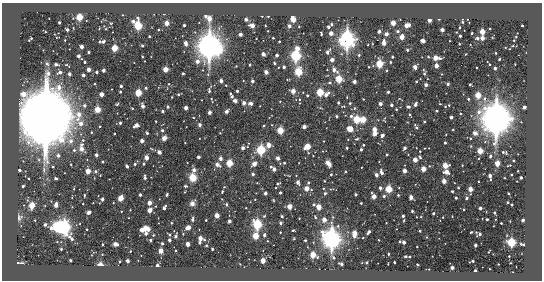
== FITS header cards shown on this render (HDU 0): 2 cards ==
NAXIS1  =                  540 / length of data axis 1
NAXIS2  =                  278 / length of data axis 2

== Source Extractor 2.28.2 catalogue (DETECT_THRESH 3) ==
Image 540 x 278 px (HDU 0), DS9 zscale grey, 1 PNG px = 1 image px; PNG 544 x 282 px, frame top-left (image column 1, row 278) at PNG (2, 3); no overlay
Background -0.884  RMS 660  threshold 1970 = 3 sigma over >= 5 px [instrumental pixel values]
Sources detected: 409; all 409 listed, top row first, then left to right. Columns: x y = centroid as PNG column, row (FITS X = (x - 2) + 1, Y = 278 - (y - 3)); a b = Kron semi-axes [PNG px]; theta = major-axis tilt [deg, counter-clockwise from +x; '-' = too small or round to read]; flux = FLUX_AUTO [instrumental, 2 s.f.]
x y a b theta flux
262 16 3 2 - 6.8e+04
268 16 3 3 - 7.1e+04
79 17 4 4 - 2.1e+06
209 18 8 4 -54 7.8e+05
246 19 3 3 - 2.3e+05
293 19 4 3 - 1.3e+06
439 19 3 2 - 6.6e+04
429 20 3 3 - 4.2e+05
462 22 4 3 - 7.0e+04
59 23 3 3 - 8.4e+04
111 23 4 2 - 2.6e+04
167 23 3 3 - 6.8e+05
393 23 3 3 - 8.1e+05
331 24 3 3 - 9.6e+04
138 25 5 4 - 4.2e+06
184 25 3 3 - 1.3e+05
407 25 5 3 - 7.5e+05
252 26 4 3 - 4.6e+05
265 26 3 2 - 3.9e+04
289 26 3 3 - 2.1e+05
522 26 3 2 - 6.9e+04
299 27 2 2 - 3.5e+04
328 27 3 3 - 1.5e+05
459 28 3 2 - 4.7e+04
99 29 3 2 - 2.5e+04
490 29 3 2 - 3.7e+04
67 30 3 3 - 1.8e+05
158 30 3 2 - 4.5e+04
442 30 3 3 - 2.9e+05
379 31 3 3 - 2.1e+05
397 31 4 4 - 7.1e+04
482 32 4 3 - 1.1e+06
303 33 2 2 - 2.3e+04
331 33 3 3 - 5.2e+05
472 33 3 3 - 6.1e+04
240 34 3 3 - 2.7e+05
321 34 4 2 - 6.0e+04
386 34 3 3 - 1.8e+05
460 36 3 3 - 9.4e+04
149 37 3 2 - 6.7e+04
402 37 4 3 - 7.5e+05
273 38 3 3 - 5.6e+04
477 38 3 3 - 1.2e+05
482 38 3 3 - 4.2e+05
31 39 5 3 - 6.5e+04
256 39 2 2 - 2.8e+04
347 39 8 6 89 1.3e+07
65 40 2 2 - 3.3e+04
514 40 3 3 - 3.6e+04
423 41 3 3 - 4.6e+05
100 42 3 2 - 6.8e+04
103 42 4 3 - 1.3e+05
279 42 3 2 - 6.4e+04
186 43 4 3 - 3.3e+05
384 43 5 3 - 4.9e+05
372 44 3 2 - 3.0e+04
470 45 2 2 - 2.6e+04
142 46 3 3 - 9.9e+04
209 46 11 8 84 2.6e+07
513 46 3 2 - 2.7e+04
82 47 3 3 - 2.9e+05
114 48 4 3 - 1.8e+06
297 48 4 3 - 4.7e+05
218 49 5 4 - 3.6e+06
407 50 3 3 - 6.0e+04
89 52 3 3 - 5.8e+04
328 52 5 3 - 3.5e+05
496 53 3 2 - 5.1e+04
263 54 4 3 - 2.8e+05
465 54 2 2 - 2.3e+04
277 55 3 3 - 1.8e+05
359 55 3 3 - 6.8e+04
79 56 4 3 - 2.3e+05
296 56 5 4 - 5.5e+06
392 57 3 3 - 7.1e+04
428 57 3 2 - 4.4e+04
436 58 5 3 - 6.9e+05
499 59 3 2 - 5.3e+04
332 60 3 3 - 3.5e+05
197 61 4 4 - 3.1e+05
85 62 3 2 - 7.0e+04
390 62 3 3 - 5.1e+04
274 63 4 3 - 6.5e+04
47 64 5 4 - 6.7e+04
56 64 4 3 - 1.0e+05
379 64 4 4 - 2.7e+06
489 64 5 2 - 5.6e+04
515 64 2 2 - 2.8e+04
250 65 3 3 - 8.0e+04
436 66 3 3 - 4.9e+05
284 67 3 3 - 1.4e+05
369 67 3 2 - 4.2e+04
415 67 3 3 - 3.3e+05
495 68 3 3 - 1.8e+05
166 69 4 3 - 9.4e+05
89 70 3 3 - 3.6e+05
103 70 3 3 - 2.3e+05
203 70 3 2 - 2.5e+04
334 70 8 5 -72 2.2e+05
97 72 3 3 - 1.2e+05
266 72 3 3 - 3.7e+05
298 72 4 4 - 3.1e+06
60 73 4 3 - 2.2e+05
424 73 4 3 - 4.7e+04
69 74 3 3 - 1.8e+05
183 74 3 3 - 7.9e+04
83 75 3 3 - 1.4e+05
339 79 4 4 - 2.2e+06
221 81 4 3 - 2.2e+05
252 81 3 3 - 1.7e+05
354 82 3 3 - 2.7e+05
416 82 3 2 - 5.6e+04
329 83 4 4 - 9.4e+04
95 84 2 2 - 4.0e+04
169 84 4 4 - 4.5e+04
448 84 3 3 - 1.4e+05
226 85 2 2 - 3.0e+04
426 85 3 3 - 2.4e+05
470 85 3 3 - 7.8e+04
121 86 3 3 - 1.3e+05
146 88 3 3 - 8.0e+04
209 90 8 3 77 1.0e+05
237 91 3 3 - 1.0e+05
293 91 3 3 - 6.5e+05
120 92 3 3 - 7.7e+04
320 92 4 4 - 2.6e+06
388 92 3 3 - 9.9e+04
138 93 4 4 - 2.2e+06
230 93 3 3 - 6.4e+04
102 94 3 3 - 5.2e+05
326 94 6 3 43 3.0e+05
178 95 3 2 - 6.5e+04
478 95 4 3 - 1.4e+06
307 96 3 3 - 8.6e+04
172 97 2 2 - 3.5e+04
232 97 3 3 - 8.8e+04
211 99 5 2 - 4.4e+04
363 99 2 2 - 2.6e+04
468 99 3 3 - 7.0e+04
485 99 6 5 - 1.7e+05
235 101 3 3 - 2.9e+05
280 101 2 2 - 2.6e+04
244 103 3 3 - 3.1e+05
338 103 3 3 - 5.9e+04
350 103 3 3 - 5.9e+04
117 104 5 3 - 4.8e+04
251 104 4 3 - 2.5e+05
380 104 3 3 - 2.5e+05
415 104 4 3 - 1.9e+05
440 104 4 2 - 2.2e+04
391 105 3 3 - 1.7e+05
449 105 3 3 - 4.7e+04
85 106 3 3 - 1.6e+05
143 106 4 3 - 3.0e+05
168 107 3 3 - 8.7e+04
408 107 4 3 - 1.5e+05
445 107 3 2 - 4.9e+04
524 107 3 3 - 2.3e+05
132 108 3 2 - 4.3e+04
186 108 3 3 - 3.9e+05
354 108 4 3 - 3.7e+04
396 109 3 3 - 5.5e+04
97 110 4 4 - 1.4e+06
162 111 3 3 - 1.1e+05
226 111 3 3 - 3.0e+05
437 111 3 2 - 5.7e+04
209 112 4 3 - 1.1e+05
29 114 9 5 -18 4.7e+06
410 114 3 3 - 4.1e+04
460 114 3 3 - 4.8e+04
336 116 3 3 - 9.1e+04
351 116 4 3 - 1.1e+05
45 117 24 20 -89 1.5e+08
451 117 3 3 - 1.9e+05
357 119 4 4 - 2.9e+06
496 119 13 11 -79 4.5e+07
363 120 4 4 - 1.2e+06
156 121 2 2 - 3.5e+04
424 122 3 3 - 6.9e+04
120 123 3 3 - 1.0e+05
136 125 5 3 - 4.4e+05
200 125 4 4 - 1.1e+05
264 126 3 2 - 6.1e+04
304 127 3 3 - 3.3e+05
416 127 7 3 -64 7.1e+04
350 129 6 6 - 3.6e+05
374 129 4 3 - 5.2e+05
162 130 3 3 - 1.2e+05
280 130 4 3 - 2.0e+06
453 130 2 2 - 4.3e+04
91 132 2 2 - 4.0e+04
147 133 3 3 - 9.3e+04
220 133 2 2 - 2.9e+04
475 133 7 6 - 1.7e+05
374 134 4 4 - 1.8e+05
410 134 2 2 - 2.3e+04
382 135 4 3 - 1.5e+05
446 135 3 2 - 3.2e+04
164 138 4 4 - 2.2e+05
470 138 4 3 - 4.8e+04
39 139 6 5 - 1.5e+06
348 139 3 2 - 2.8e+04
357 139 4 3 - 5.6e+04
83 140 4 4 - 5.9e+04
71 141 9 7 73 2.4e+05
142 141 3 3 - 3.1e+05
185 143 2 2 - 2.5e+04
445 143 3 3 - 5.5e+04
81 145 5 4 - 8.0e+04
269 145 3 3 - 6.2e+05
363 145 3 3 - 6.1e+04
307 147 4 4 - 1.4e+06
243 148 3 3 - 2.5e+05
347 148 3 3 - 7.9e+04
405 148 4 3 - 1.3e+05
81 149 6 5 - 2.4e+05
74 150 4 4 - 8.1e+04
261 150 4 4 - 5.3e+06
361 150 3 3 - 1.0e+05
420 151 3 2 - 4.1e+04
480 151 4 3 - 1.2e+06
159 152 4 3 - 1.9e+05
504 152 7 4 -12 1.0e+05
96 155 3 3 - 2.0e+05
387 155 3 3 - 7.3e+04
58 156 3 3 - 1.2e+05
313 156 3 2 - 2.6e+04
490 156 5 4 - 9.0e+04
146 157 4 3 - 4.9e+05
198 157 3 3 - 9.2e+04
420 157 4 3 - 6.8e+04
278 158 3 3 - 3.2e+05
220 159 3 3 - 2.4e+05
415 160 3 3 - 6.6e+05
513 161 3 3 - 6.0e+04
102 162 3 3 - 8.1e+04
229 163 4 4 - 2.0e+06
284 163 3 3 - 6.0e+04
328 163 6 4 -52 3.7e+05
498 163 4 3 - 7.1e+05
135 164 3 3 - 9.5e+04
144 164 3 3 - 7.4e+04
254 164 4 3 - 4.8e+05
217 165 4 3 - 3.3e+05
445 165 4 4 - 1.0e+06
462 165 3 3 - 3.8e+04
127 166 4 3 - 1.1e+05
53 167 3 2 - 5.8e+04
271 167 3 3 - 7.6e+04
274 169 3 3 - 2.8e+05
423 169 4 3 - 7.1e+05
20 170 3 3 - 1.1e+05
194 170 3 3 - 2.1e+05
88 171 3 3 - 8.9e+05
404 171 3 3 - 3.9e+05
345 172 3 3 - 5.4e+04
381 172 5 3 - 1.9e+05
447 172 5 3 - 4.5e+05
253 174 3 3 - 1.6e+05
331 175 3 3 - 6.6e+04
376 175 3 3 - 2.5e+05
512 175 3 2 - 4.4e+04
296 176 3 2 - 2.9e+04
490 176 3 3 - 2.6e+05
145 177 4 3 - 1.6e+05
55 178 3 3 - 1.0e+05
193 178 6 5 - 6.3e+05
521 178 3 3 - 1.3e+05
490 180 3 2 - 3.2e+04
325 181 2 2 - 3.6e+04
444 181 3 3 - 5.6e+05
298 182 4 3 - 2.0e+05
308 183 3 3 - 7.6e+04
278 184 4 3 - 9.0e+04
23 186 3 3 - 1.0e+05
185 186 4 3 - 5.2e+04
380 188 3 3 - 1.6e+05
458 188 2 2 - 4.2e+04
307 189 4 3 - 7.5e+05
389 189 4 4 - 2.3e+06
470 189 4 3 - 6.4e+05
222 191 5 3 - 6.1e+04
452 191 3 2 - 4.1e+04
265 193 3 3 - 2.0e+05
280 193 3 3 - 9.2e+04
325 193 3 3 - 8.3e+04
508 193 3 2 - 5.3e+04
167 194 4 3 - 5.4e+04
84 195 2 2 - 5.1e+04
140 195 3 3 - 1.4e+05
356 195 3 3 - 9.4e+04
398 195 3 3 - 5.3e+04
374 196 4 3 - 6.0e+05
384 196 3 3 - 8.3e+04
411 197 3 3 - 3.9e+05
121 198 4 3 - 1.2e+06
456 198 3 3 - 9.1e+04
467 198 3 3 - 1.0e+05
102 199 3 3 - 1.4e+05
222 199 2 2 - 2.2e+04
255 200 3 2 - 2.8e+04
273 200 4 2 - 3.5e+04
51 201 2 2 - 2.1e+04
508 202 3 2 - 6.6e+04
149 203 3 3 - 5.7e+05
192 203 4 4 - 2.4e+05
361 203 3 3 - 5.8e+04
226 204 3 3 - 6.2e+04
314 204 3 3 - 5.5e+04
32 205 4 3 - 1.6e+06
56 205 4 3 - 4.3e+05
512 205 3 3 - 7.5e+04
156 206 2 2 - 2.5e+04
290 207 4 3 - 7.3e+05
319 207 4 3 - 8.5e+05
164 208 4 3 - 2.0e+05
246 208 2 2 - 3.0e+04
480 208 3 3 - 1.8e+05
464 209 3 2 - 4.7e+04
130 210 2 2 - 2.2e+04
150 210 4 3 - 4.6e+05
412 211 3 3 - 7.5e+04
89 212 4 3 - 2.5e+05
494 213 3 3 - 7.6e+04
433 214 3 3 - 9.5e+04
217 216 4 3 - 6.3e+05
282 216 3 3 - 8.6e+04
403 216 3 3 - 1.2e+05
452 216 2 2 - 2.8e+04
19 217 9 6 82 1.1e+05
315 217 5 3 - 3.8e+04
421 217 2 2 - 2.7e+04
299 218 2 2 - 3.0e+04
487 219 3 3 - 8.5e+04
35 220 3 2 - 3.6e+04
192 220 4 3 - 1.3e+05
206 220 3 3 - 4.2e+04
324 220 3 3 - 6.0e+05
404 220 3 2 - 3.0e+04
523 220 3 3 - 1.8e+05
229 221 3 3 - 2.1e+05
171 223 2 2 - 3.5e+04
280 223 3 3 - 1.2e+05
501 223 3 3 - 5.5e+04
257 224 4 4 - 5.8e+06
45 225 3 3 - 1.6e+05
60 227 6 4 -50 2.4e+06
64 227 9 6 -68 6.5e+06
188 227 4 3 - 5.2e+05
51 228 13 7 14 4.1e+05
87 229 3 2 - 3.7e+04
148 229 4 3 - 5.7e+05
142 230 6 4 44 5.4e+05
293 230 3 2 - 4.5e+04
420 231 2 2 - 3.5e+04
280 232 2 2 - 3.0e+04
369 232 5 3 - 1.4e+05
471 232 3 2 - 4.8e+04
476 232 2 2 - 3.8e+04
146 234 3 3 - 1.6e+05
354 234 5 3 - 8.8e+05
480 234 4 3 - 1.4e+05
153 235 3 3 - 4.1e+04
169 235 3 3 - 5.4e+04
264 235 4 3 - 1.1e+05
176 236 3 3 - 1.1e+05
255 236 4 4 - 1.5e+06
200 238 4 3 - 5.5e+05
331 239 8 7 - 1.8e+07
151 240 3 3 - 1.0e+05
169 240 3 3 - 2.0e+05
305 240 3 3 - 6.3e+04
378 240 3 2 - 3.5e+04
400 241 3 2 - 4.0e+04
404 242 3 3 - 2.5e+05
511 242 4 4 - 4.4e+06
199 243 3 3 - 1.2e+05
115 244 4 3 - 4.5e+05
162 244 3 3 - 8.5e+04
188 244 4 3 - 4.1e+05
522 244 6 3 -14 1.2e+05
102 245 3 2 - 4.9e+04
206 245 3 2 - 3.5e+04
475 245 3 3 - 1.9e+05
417 247 2 2 - 3.2e+04
61 249 3 3 - 4.5e+04
212 249 3 3 - 6.9e+04
130 251 2 2 - 2.5e+04
161 251 3 3 - 6.5e+05
388 254 3 2 - 7.2e+04
313 255 4 3 - 1.8e+06
405 256 3 3 - 1.0e+05
509 256 3 3 - 4.3e+04
410 257 3 3 - 7.0e+04
334 258 5 4 - 7.2e+04
70 260 3 3 - 5.4e+04
128 261 3 3 - 1.9e+05
263 261 3 3 - 8.1e+05
472 261 5 2 - 6.9e+04
119 262 3 2 - 7.6e+04
367 262 3 3 - 7.9e+04
394 262 3 3 - 6.2e+04
18 263 4 2 - 2.9e+04
21 263 4 3 - 5.6e+04
341 264 4 3 - 1.4e+05
100 265 4 3 - 2.3e+05
157 266 3 3 - 3.7e+05
452 268 3 3 - 2.8e+05
475 271 3 3 - 1.4e+05

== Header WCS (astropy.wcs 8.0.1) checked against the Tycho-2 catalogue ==
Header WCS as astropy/WCSLIB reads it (CRVAL/CRPIX/CD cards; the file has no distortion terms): RA---TAN/DEC--TAN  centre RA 20:16:19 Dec -56:02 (304.08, -56.03 deg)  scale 2.1 arcsec/px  FOV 18.9' x 9.7'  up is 0 deg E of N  parity normal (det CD < 0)
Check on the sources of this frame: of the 60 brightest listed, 4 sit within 2.7 arcsec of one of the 10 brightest Tycho-2 stars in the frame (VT <= 12.11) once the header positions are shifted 0.44 arcsec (0.28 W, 0.34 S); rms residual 0.91 arcsec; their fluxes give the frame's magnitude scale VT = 30.18 - 2.5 log10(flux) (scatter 0.09 mag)
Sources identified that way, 3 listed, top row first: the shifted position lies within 2.7 arcsec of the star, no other Tycho-2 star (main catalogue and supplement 1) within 5.4 arcsec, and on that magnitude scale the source's flux lands within +1.5 / -3 mag of the star's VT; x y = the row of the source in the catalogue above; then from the Tycho-2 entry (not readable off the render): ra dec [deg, ICRS J2000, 3 dp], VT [Tycho-2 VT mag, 2 dp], TYC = Tycho-2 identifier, HIP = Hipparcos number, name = IAU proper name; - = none
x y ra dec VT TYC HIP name
209 46 304.143 -55.975 11.69 8781-1483-1 - -
496 119 303.843 -56.017 11.01 8781-633-1 - -
331 239 304.015 -56.087 11.91 8781-1112-1 - -